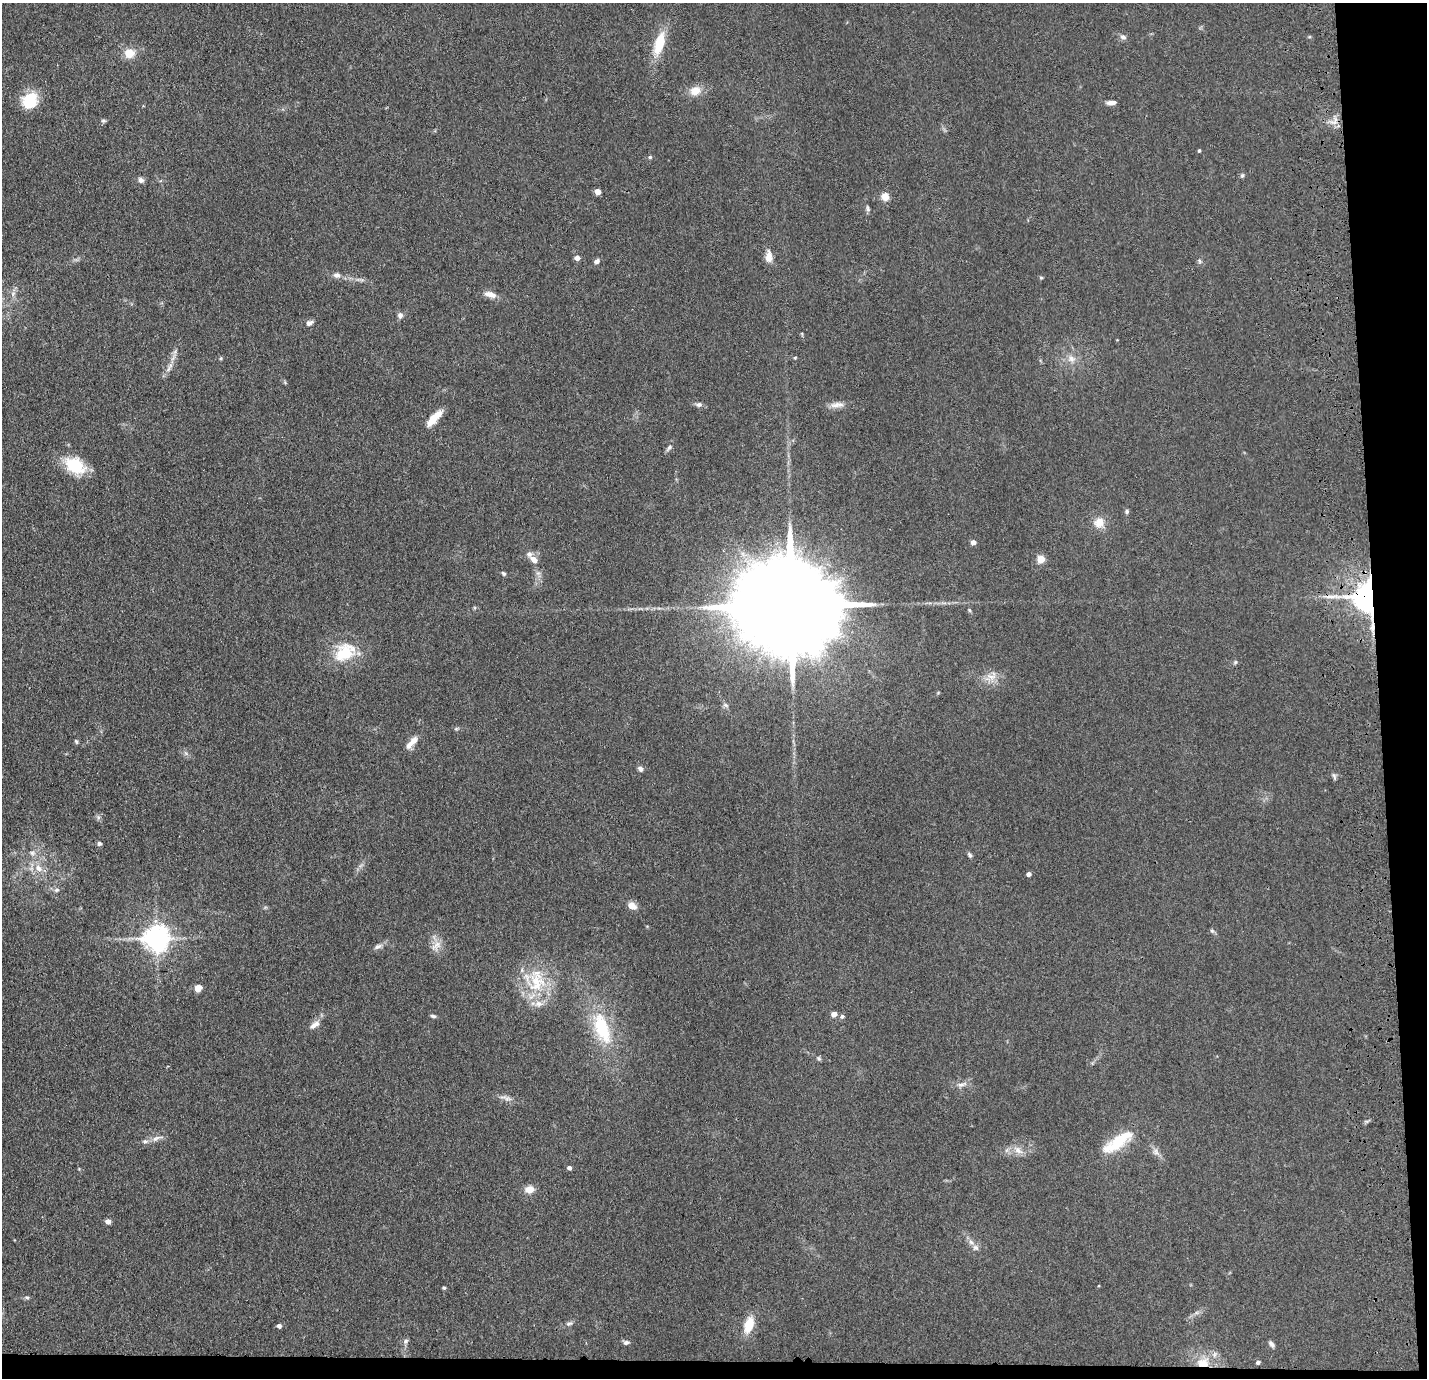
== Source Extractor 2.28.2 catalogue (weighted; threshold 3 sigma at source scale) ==
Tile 9 of 3 x 3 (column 3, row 3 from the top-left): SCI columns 2967-4391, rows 98-1473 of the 4506 x 4324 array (HDU 1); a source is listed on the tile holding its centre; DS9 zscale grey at full resolution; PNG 1429 x 1380 px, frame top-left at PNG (2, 3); no overlay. Shown black and unused: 5% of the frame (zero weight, under 3 of 4 exposures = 6% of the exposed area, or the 3 px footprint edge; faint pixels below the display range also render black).
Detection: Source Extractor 2.28.2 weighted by HDU 2 'WHT'; one run over the whole footprint, this tile lists its part. Background 0.0671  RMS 0.0078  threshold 0.0351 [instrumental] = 3 sigma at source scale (4.5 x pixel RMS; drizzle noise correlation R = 1.50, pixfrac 1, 0.05/0.05 arcsec/px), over >= 5 px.
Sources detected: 99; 1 long thin detection or spike segment (spike, bleed or trail) — not listed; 5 inside a brighter listed object's ellipse — not listed separately; the other 93 listed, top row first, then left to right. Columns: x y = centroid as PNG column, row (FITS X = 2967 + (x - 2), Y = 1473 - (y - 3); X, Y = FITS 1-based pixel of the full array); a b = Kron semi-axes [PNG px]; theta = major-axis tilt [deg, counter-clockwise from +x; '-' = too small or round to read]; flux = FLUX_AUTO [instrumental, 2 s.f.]
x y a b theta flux
1123 37 8 6 -33 2.5
659 43 22 9 74 26
129 53 12 10 3 9.5
695 91 12 9 22 9.4
30 101 17 15 62 25
1111 102 13 5 5 3.8
103 121 6 5 - 1.3
1334 121 13 7 53 4.7
1199 151 4 3 - 0.97
650 157 5 5 - 1.1
1242 175 6 5 - 1.2
141 180 8 6 -48 2.6
598 191 4 4 - 11
885 197 9 9 - 6
868 208 9 5 -73 1.6
769 257 16 8 88 6.4
577 258 4 4 - 6
597 261 7 6 - 2.1
1199 261 6 4 -88 1.2
337 275 10 7 -5 3.3
1041 278 6 4 -1 0.84
13 294 7 4 -73 1.8
490 294 15 7 -17 6.1
400 315 7 6 - 2.9
309 323 9 6 26 2.7
802 334 6 3 -73 0.76
221 358 5 4 - 0.88
795 358 4 4 - 0.74
1071 359 11 9 -27 5.1
168 369 10 5 64 2.9
699 404 9 6 -3 2.3
835 405 15 8 9 5.3
434 418 22 7 47 13
669 447 11 5 52 2.2
75 465 27 18 -30 27
1127 511 6 5 - 1.5
1099 522 12 11 - 9
973 542 4 4 - 4.8
1041 559 5 4 - 21
534 560 11 7 -44 5.3
503 573 6 5 - 1.2
1370 596 9 8 - 1300
791 606 35 20 -3 29000
969 610 6 4 -88 0.99
1372 627 13 6 87 4.7
345 652 30 22 35 29
1235 662 6 5 - 1.1
992 676 17 11 25 8
725 705 8 5 -27 1.8
456 729 6 4 19 1
76 741 7 4 -63 1
412 742 20 7 49 7.1
640 769 7 6 - 2.3
99 843 5 5 - 1.6
32 853 8 6 -21 2.2
970 855 7 5 -37 1.6
38 868 11 8 -42 6.7
1029 874 4 4 - 3.3
56 890 7 5 17 1.9
632 906 10 7 -25 6.3
1212 931 6 5 - 1.3
156 938 8 7 - 820
436 946 17 10 38 6.6
378 947 11 6 23 2.9
536 981 22 16 -20 25
198 988 8 7 - 4.8
538 1004 10 8 -12 5
834 1014 4 4 - 6.6
433 1016 7 4 -15 1.5
842 1016 5 5 - 1.8
315 1025 15 7 32 4.5
602 1028 40 18 -71 44
819 1058 6 5 - 1.4
962 1084 16 5 14 3.7
507 1099 14 4 -4 3.1
156 1138 14 6 28 3.9
1119 1140 36 16 35 27
1018 1150 13 8 -41 5.5
1156 1152 10 7 -55 3.5
569 1168 4 4 - 2.6
529 1189 9 7 6 8.1
108 1221 5 4 - 4.9
971 1242 8 6 -60 2.9
444 1288 4 3 - 1.3
27 1297 8 4 -8 1.3
569 1324 10 5 6 2.1
749 1325 15 8 74 19
279 1326 5 4 - 2.4
406 1341 7 5 24 1.7
626 1342 8 6 13 2.1
1271 1344 8 5 -54 2.2
1258 1362 4 4 - 1.7
1203 1363 18 13 5 15
Overlapping masked pixels (flux is a lower limit): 3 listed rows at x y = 1370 596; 1372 627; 1203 1363